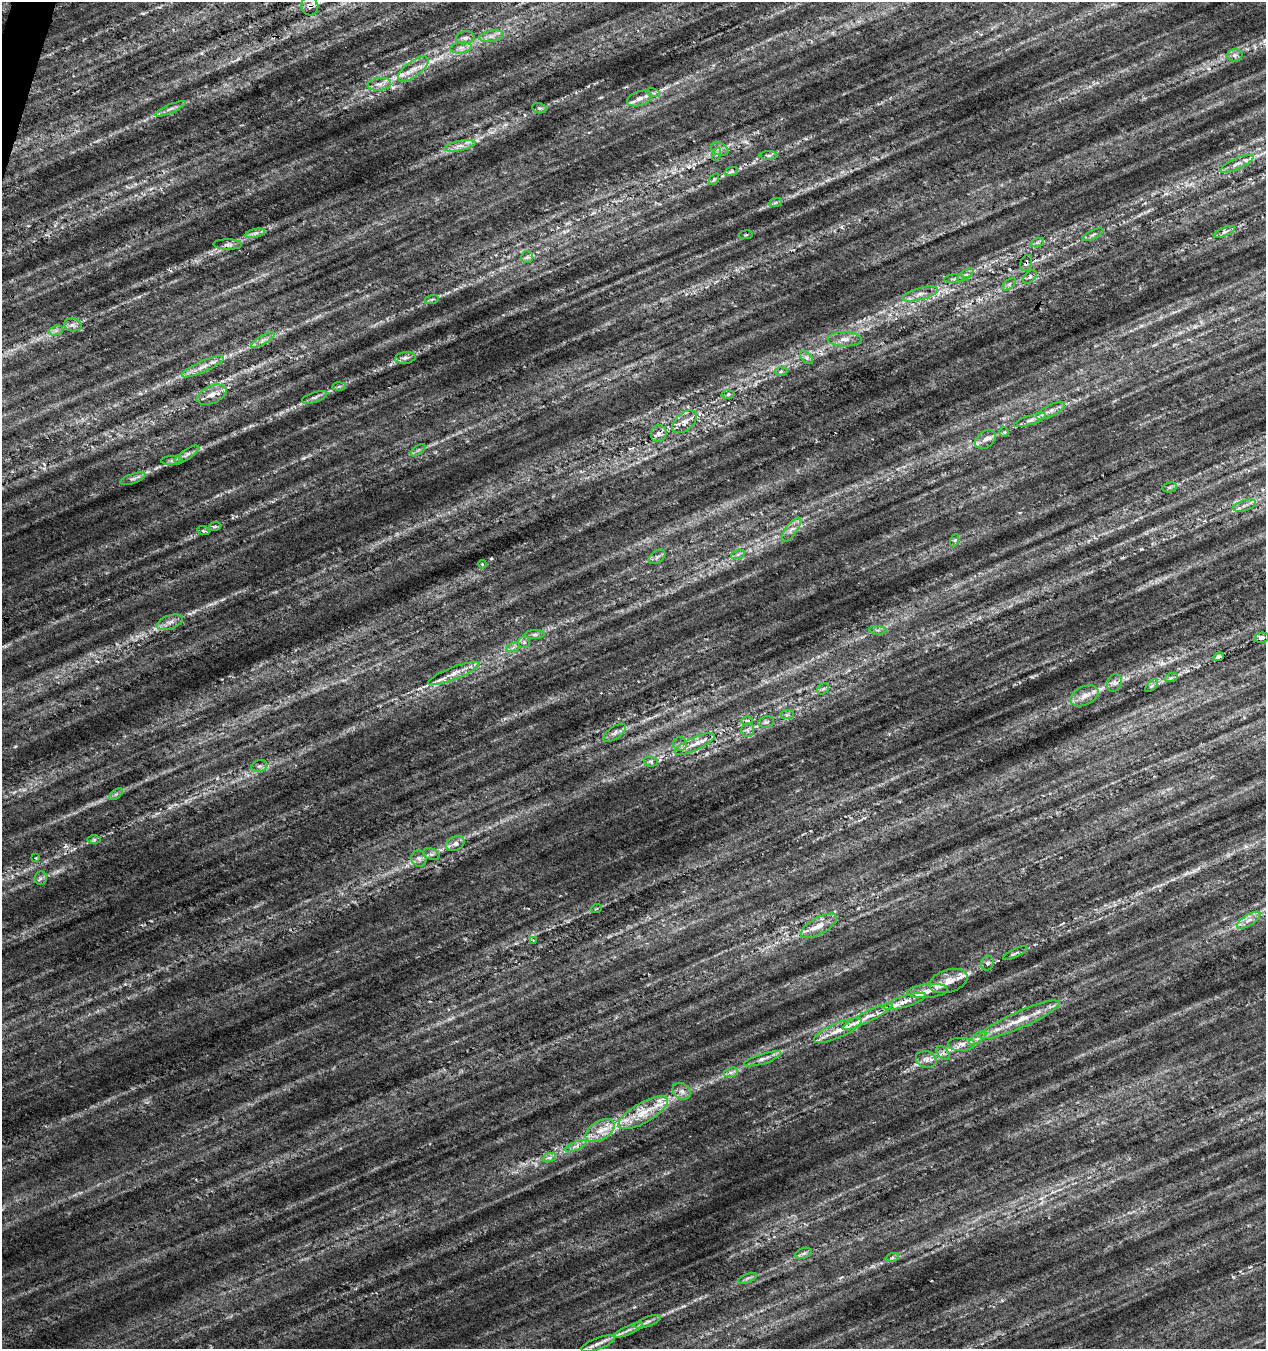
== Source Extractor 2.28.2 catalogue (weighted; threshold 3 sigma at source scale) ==
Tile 11 of 4 x 4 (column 3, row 3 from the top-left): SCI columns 2748-4011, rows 1360-2706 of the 5556 x 5402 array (HDU 1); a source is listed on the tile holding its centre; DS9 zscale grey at full resolution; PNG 1268 x 1351 px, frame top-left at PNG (2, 2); each listed source drawn as its Kron ellipse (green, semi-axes under 4 px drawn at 4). Shown black and unused: <1% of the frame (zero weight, under 4 of 7 exposures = <1% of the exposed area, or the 3 px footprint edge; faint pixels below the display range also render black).
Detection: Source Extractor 2.28.2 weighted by HDU 2 'WHT'; one run over the whole footprint, this tile lists its part. Background 0.00813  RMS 0.012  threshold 0.048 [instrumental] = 3 sigma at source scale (4.09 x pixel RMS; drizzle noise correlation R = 1.36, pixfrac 0.8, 0.0396/0.0396 arcsec/px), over >= 5 px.
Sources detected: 144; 2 too faint to see at this stretch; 2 cosmic-ray / hot-pixel residue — neither listed nor drawn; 18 inside a brighter listed object's ellipse — not listed separately; the other 122 listed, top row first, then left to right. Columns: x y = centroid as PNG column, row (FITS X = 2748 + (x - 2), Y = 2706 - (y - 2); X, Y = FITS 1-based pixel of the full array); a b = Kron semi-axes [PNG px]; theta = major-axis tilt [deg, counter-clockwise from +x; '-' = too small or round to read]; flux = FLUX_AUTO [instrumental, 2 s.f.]
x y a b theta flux
310 6 9 8 - 5.9
491 36 12 5 11 5.5
465 38 9 6 10 4.4
461 48 11 5 7 4.9
1235 55 7 6 - 3.9
413 69 18 7 37 11
379 84 12 6 7 6.5
653 93 7 4 -16 1.9
639 98 13 7 19 7.4
539 108 7 5 -10 2.4
170 109 17 2 23 4.2
460 146 16 5 11 7.3
720 149 9 6 -25 4
717 154 7 4 73 2.1
769 156 9 4 0 2.8
1237 164 18 5 24 7.4
731 172 7 4 19 2.1
714 179 6 4 55 1.8
775 203 7 4 19 2.2
1224 232 11 4 24 3.5
255 233 10 4 13 3.6
746 235 7 3 8 1.2
1093 235 11 4 24 3.2
1037 243 7 4 19 2.4
228 244 14 5 -1 4
527 257 6 6 - 2.8
1026 263 8 5 67 3.4
965 275 9 4 35 3.3
1030 277 8 5 45 2.7
954 279 10 4 4 2.6
1009 284 8 4 37 2.6
920 294 18 5 16 8
432 299 7 4 19 1.8
73 325 9 6 -11 4.3
56 330 7 4 19 3.1
845 339 17 7 -1 9.2
263 340 13 3 30 4.1
405 358 10 5 6 3.7
806 358 8 4 -46 3.4
203 367 23 5 24 10
781 371 6 4 2 1.9
339 387 7 4 2 1.9
728 394 6 4 2 1.8
212 395 15 8 24 11
315 397 13 5 18 4.4
1051 411 16 5 27 6.6
1030 420 17 4 19 6
685 422 14 8 40 9.6
1004 432 5 4 - 1.3
659 434 8 7 - 7.2
986 439 11 8 37 6.7
418 450 8 4 37 2.5
187 454 14 5 34 4.5
172 461 11 4 0 3.1
133 479 13 5 18 3.6
1170 487 7 5 11 2.2
1244 506 12 5 17 4.9
215 526 6 4 20 1.9
203 530 6 4 -21 1.7
791 530 14 5 54 6.5
955 540 6 4 71 1.6
738 554 7 4 18 2.6
657 557 9 6 36 3.8
482 564 4 3 - 0.87
170 622 13 6 19 6.7
878 630 9 3 -5 2.4
535 635 10 4 1 3.1
1261 638 8 5 9 2.8
524 642 5 5 - 2.8
513 647 7 4 21 2.7
1218 657 5 3 - 2.3
454 673 27 6 21 13
1171 678 6 4 18 2.1
1114 683 9 7 68 4.3
1152 686 8 3 45 1.9
823 689 6 5 - 2.4
1084 696 15 9 26 10
787 715 7 4 1 2.3
747 721 6 4 1 1.7
766 722 8 5 13 3
747 730 7 6 - 3.3
615 733 13 6 35 5
680 744 7 7 - 4.1
695 744 22 6 24 13
651 761 7 5 -8 2.7
259 766 8 6 18 3.5
116 794 8 4 36 2.3
94 840 7 4 1 2.4
455 844 9 7 30 5.2
431 854 9 5 -22 3.2
36 858 4 3 - 0.92
419 858 8 7 - 4.8
41 878 7 6 - 2.9
596 909 6 3 18 0.99
1249 920 13 5 32 6.5
819 926 20 8 29 13
533 940 3 3 - 0.86
1015 953 13 3 24 2.6
987 963 7 6 - 3.1
949 981 20 11 16 16
928 991 20 7 6 11
905 1001 22 5 17 11
868 1017 28 5 26 14
1019 1020 43 8 24 26
838 1030 25 7 24 16
978 1038 10 5 36 4.8
962 1044 14 7 0 8
943 1053 8 5 -45 3.6
763 1059 19 5 17 5.6
926 1059 10 8 -17 6.2
731 1072 7 4 19 3.4
682 1091 9 8 - 6.4
643 1113 28 10 30 28
600 1131 16 9 30 16
576 1146 11 3 25 3.7
549 1158 7 4 18 2.9
803 1253 8 5 20 3.1
892 1258 7 4 19 2.3
747 1278 10 3 21 2.5
647 1322 14 4 20 4.1
629 1330 15 3 24 4.8
598 1344 17 5 21 6.5
Overlapping masked pixels (flux is a lower limit): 3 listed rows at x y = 310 6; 1026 263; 659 434
Unlisted compact peaks at least as high as the median listed source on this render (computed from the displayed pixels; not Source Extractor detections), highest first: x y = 1141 549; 15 746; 58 871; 1209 69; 1055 708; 391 364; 601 97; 304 458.